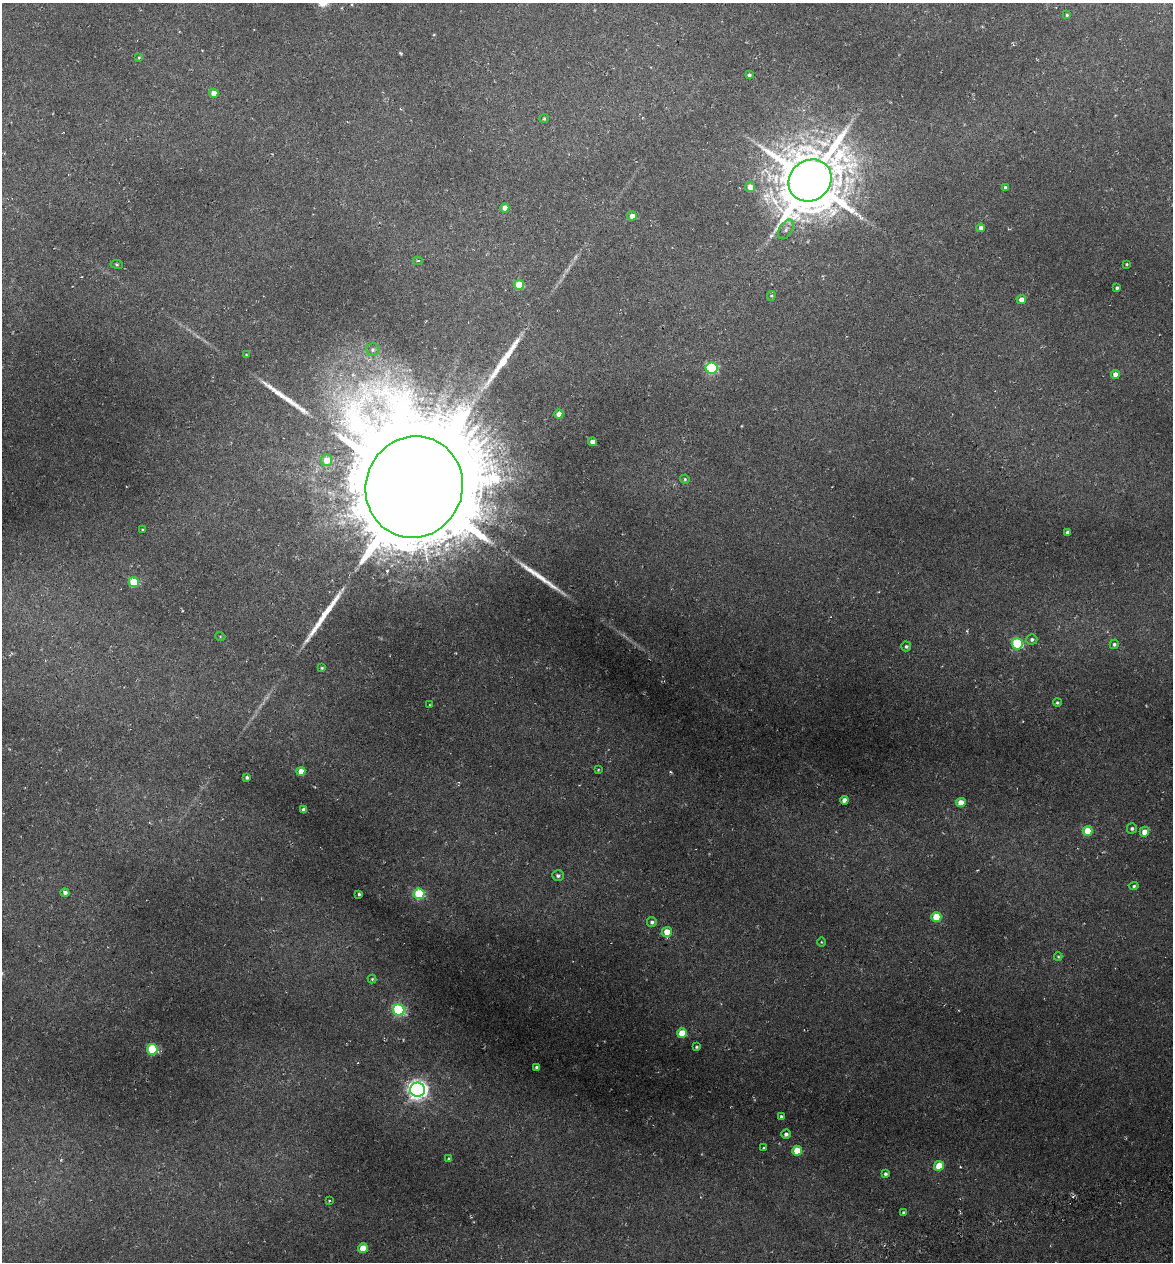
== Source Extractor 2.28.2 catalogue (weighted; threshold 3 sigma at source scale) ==
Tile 6 of 4 x 4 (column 2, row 2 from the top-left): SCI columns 1315-2485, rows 2598-3857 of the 4922 x 5194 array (HDU 1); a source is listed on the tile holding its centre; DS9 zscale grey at full resolution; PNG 1175 x 1264 px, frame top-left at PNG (2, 3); each listed source drawn as its Kron ellipse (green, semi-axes under 4 px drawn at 4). Nothing masked; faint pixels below the display range render black.
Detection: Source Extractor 2.28.2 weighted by HDU 2 'WHT'; one run over the whole footprint, this tile lists its part. Background 0.045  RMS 0.0048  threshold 0.0197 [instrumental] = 3 sigma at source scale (4.09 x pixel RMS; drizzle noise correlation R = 1.36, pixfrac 0.8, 0.0396/0.0396 arcsec/px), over >= 5 px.
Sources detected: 81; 1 cosmic-ray / hot-pixel residue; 5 long thin detections or spike segments (spike, bleed or trail) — neither listed nor drawn; the other 75 listed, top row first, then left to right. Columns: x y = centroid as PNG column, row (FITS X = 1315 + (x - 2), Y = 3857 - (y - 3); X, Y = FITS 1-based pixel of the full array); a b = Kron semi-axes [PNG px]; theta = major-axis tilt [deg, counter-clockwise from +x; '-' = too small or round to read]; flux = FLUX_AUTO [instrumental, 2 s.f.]
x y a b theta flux
1067 15 4 3 - 0.6
139 57 4 4 - 0.47
749 75 4 3 - 0.84
214 93 4 4 - 4
544 118 5 4 - 0.63
810 180 22 20 40 2700
750 187 5 5 - 3.9
1005 188 4 3 - 0.92
505 208 4 4 - 3.3
632 216 5 4 - 3.4
981 228 4 4 - 1.6
786 229 11 6 56 1.9
418 261 5 3 - 0.46
117 264 6 3 -8 0.52
1127 264 3 2 - 0.48
519 285 5 5 - 11
1117 288 3 3 - 1
771 296 4 4 - 0.48
1021 299 5 4 - 2.7
373 350 6 6 - 1.1
246 355 3 3 - 0.36
712 368 6 5 - 39
1115 374 4 4 - 3
559 414 4 4 - 3.5
592 442 4 4 - 3.5
327 460 6 5 - 6.8
685 479 5 4 - 0.57
414 487 51 48 68 16000
143 530 3 2 - 0.49
1067 532 4 3 - 0.89
134 582 5 5 - 16
220 636 5 3 - 0.35
1032 639 5 5 - 1.1
1017 644 5 5 - 35
1114 644 5 4 - 0.75
906 646 5 5 - 0.87
322 668 4 4 - 0.5
1057 702 4 4 - 0.6
430 705 3 2 - 0.3
598 770 4 3 - 0.39
301 771 4 4 - 4.2
247 777 3 3 - 0.9
844 800 4 4 - 2.2
961 803 5 4 - 5
304 810 4 4 - 2.9
1132 828 5 5 - 0.93
1087 831 5 5 - 8.5
1144 832 5 4 - 4.4
558 876 6 5 - 1.1
1134 886 5 4 - 0.66
65 893 4 4 - 1.4
359 894 3 3 - 0.62
419 894 5 5 - 28
936 917 5 5 - 13
652 922 5 5 - 1.1
667 932 5 5 - 6.6
821 942 4 3 - 0.34
1058 957 4 4 - 0.44
372 979 4 4 - 0.41
399 1010 6 5 - 50
682 1033 5 5 - 12
696 1047 3 3 - 0.56
152 1049 5 5 - 27
537 1067 4 3 - 1.1
417 1090 7 7 - 230
781 1117 4 4 - 0.77
786 1134 4 4 - 1.3
763 1148 3 2 - 0.42
797 1151 5 5 - 9.2
449 1159 3 3 - 1.1
939 1166 5 4 - 8.6
885 1174 4 4 - 1
329 1201 4 2 - 0.32
904 1213 4 3 - 0.87
363 1248 5 5 - 10